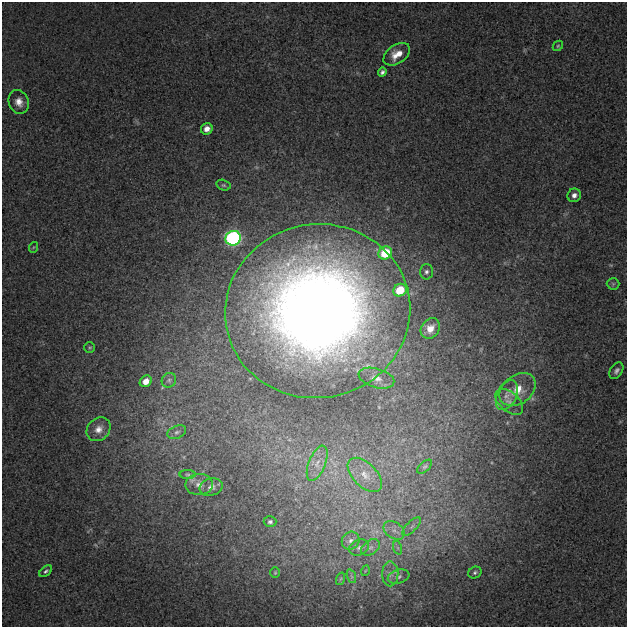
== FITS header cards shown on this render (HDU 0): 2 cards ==
NAXIS1  =                  625
NAXIS2  =                  625

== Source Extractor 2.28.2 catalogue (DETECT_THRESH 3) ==
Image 625 x 625 px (HDU 0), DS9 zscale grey, 1 PNG px = 1 image px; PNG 629 x 629 px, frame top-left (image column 1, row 625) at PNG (2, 2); each listed source drawn as its Kron ellipse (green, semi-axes under 4 px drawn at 4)
Background 0.0507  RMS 0.095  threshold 0.286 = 3 sigma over >= 5 px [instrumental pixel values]
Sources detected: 46; all 46 listed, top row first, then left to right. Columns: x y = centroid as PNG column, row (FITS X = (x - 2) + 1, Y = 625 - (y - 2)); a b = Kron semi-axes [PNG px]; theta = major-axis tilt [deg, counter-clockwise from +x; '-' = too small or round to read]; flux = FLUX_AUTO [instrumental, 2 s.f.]
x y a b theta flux
558 46 6 4 46 9
397 54 15 9 34 90
382 72 4 4 - 18
19 102 12 9 -67 56
207 129 6 5 - 46
223 185 7 5 -15 12
574 195 7 6 - 31
233 238 8 7 - 1600
34 247 5 3 - 5.9
385 253 7 6 - 240
426 272 8 6 88 20
613 284 6 6 - 11
400 290 7 6 - 190
318 311 93 87 10 8600
430 328 11 9 56 76
90 348 5 5 - 9.7
616 371 9 6 58 22
376 378 18 9 -16 60
169 380 8 6 53 18
146 381 6 5 - 61
518 390 20 14 37 130
507 395 16 10 65 58
509 402 16 9 -42 47
99 429 13 10 44 57
177 432 10 6 23 21
317 463 19 8 68 71
425 467 9 5 40 14
188 475 8 4 0 11
365 475 21 11 -45 110
199 484 14 10 3 52
211 487 12 8 17 39
270 522 6 5 - 16
412 526 12 5 45 28
394 530 11 8 -36 48
351 541 9 8 - 34
359 547 10 7 24 32
370 547 10 7 37 34
398 548 7 4 -71 14
46 571 7 4 40 13
365 571 5 3 - 6.2
475 572 7 5 30 14
275 573 5 4 - 8.5
390 574 12 8 -90 43
351 576 7 4 -70 14
399 577 11 7 16 30
340 579 6 4 70 9.5